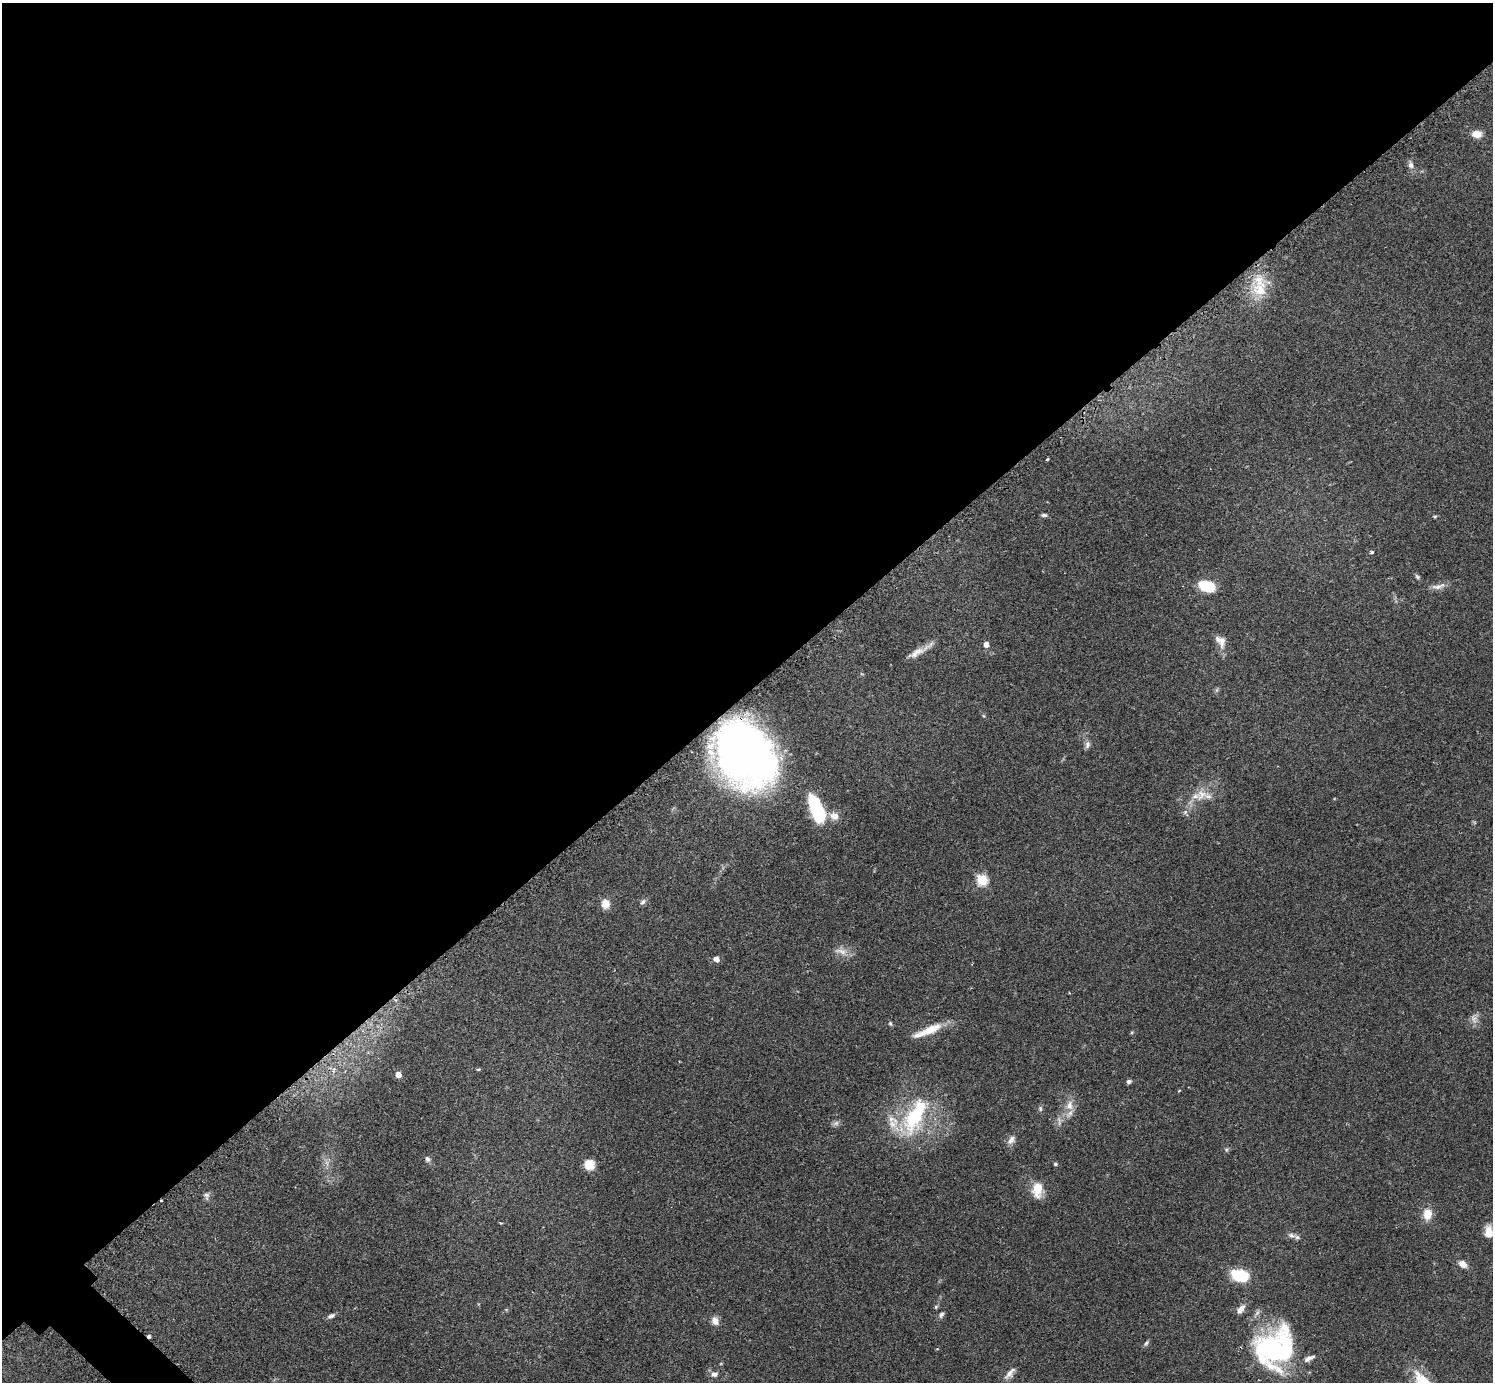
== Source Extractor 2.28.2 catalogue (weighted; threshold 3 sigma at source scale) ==
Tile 2 of 4 x 4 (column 2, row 1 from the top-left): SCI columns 1519-3009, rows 4327-5706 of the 6041 x 6040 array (HDU 1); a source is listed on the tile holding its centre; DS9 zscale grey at full resolution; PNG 1495 x 1384 px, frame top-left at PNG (2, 3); no overlay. Shown black and unused: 51% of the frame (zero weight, under 2 of 3 exposures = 2% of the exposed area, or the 3 px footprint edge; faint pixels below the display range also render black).
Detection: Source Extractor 2.28.2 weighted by HDU 2 'WHT'; one run over the whole footprint, this tile lists its part. Background 0.0786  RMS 0.0055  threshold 0.0247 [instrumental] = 3 sigma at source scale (4.5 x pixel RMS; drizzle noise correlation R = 1.50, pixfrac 1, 0.05/0.05 arcsec/px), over >= 5 px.
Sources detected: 69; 1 too faint to see at this stretch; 2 inside a brighter object's white glare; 2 cosmic-ray / hot-pixel residue — not listed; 5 inside a brighter listed object's ellipse — not listed separately; the other 59 listed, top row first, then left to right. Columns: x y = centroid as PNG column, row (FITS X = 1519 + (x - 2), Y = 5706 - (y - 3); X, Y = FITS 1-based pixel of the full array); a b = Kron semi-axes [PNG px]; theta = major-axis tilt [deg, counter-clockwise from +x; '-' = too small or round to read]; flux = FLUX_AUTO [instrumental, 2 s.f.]
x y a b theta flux
1477 134 10 7 -5 5.9
1411 165 11 7 -79 2.4
1260 290 26 23 20 17
1047 460 3 3 - 1.6
1044 515 8 4 -2 1.3
1435 516 5 4 - 0.72
1372 552 4 3 - 1.3
1417 577 7 5 -50 1
1206 586 12 7 -20 25
1438 586 21 7 11 3.6
1222 641 20 9 90 4.4
986 644 5 5 - 3.5
917 652 26 8 29 5.5
1217 690 7 4 89 0.86
984 716 6 3 -70 0.59
1087 745 10 6 79 1.9
746 754 53 40 -56 320
1201 795 19 14 50 9
815 806 29 15 -65 27
1185 812 7 5 47 1.3
834 816 12 10 -22 4.5
982 880 6 5 - 43
643 902 9 6 52 1.4
605 904 11 9 -77 5
841 951 20 7 -10 4.4
716 959 6 5 - 3.6
1474 1019 11 8 -79 3
890 1024 6 4 -69 0.82
928 1031 39 8 23 12
478 1069 5 3 - 0.54
398 1074 5 5 - 5.2
1129 1081 6 5 - 1.5
1179 1090 4 3 - 0.68
1069 1105 15 10 81 5.5
1040 1109 7 5 -89 1.1
914 1117 43 24 66 46
1059 1121 14 5 -82 2.1
836 1123 9 6 19 1.6
1011 1140 13 7 53 3
1226 1150 6 5 - 0.87
427 1159 8 6 -63 1.5
589 1164 11 10 - 8
1055 1164 4 4 - 0.94
1037 1190 21 12 -89 8.6
206 1195 9 7 -11 1.7
1427 1214 13 10 84 7.2
1489 1232 14 9 -90 6.5
1291 1235 10 7 -18 2.4
1462 1264 11 7 -37 3.7
1240 1276 16 10 -18 24
936 1307 6 5 - 0.75
1241 1309 12 6 49 3.7
941 1315 9 6 59 1.5
331 1316 11 5 21 1.6
715 1321 10 8 -65 3.7
1146 1343 9 5 56 1.2
1274 1348 44 39 45 88
1010 1373 19 7 49 3.5
714 1374 9 7 6 2.3
Overlapping masked pixels (flux is a lower limit): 1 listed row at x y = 746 754
Isophote crosses this tile's border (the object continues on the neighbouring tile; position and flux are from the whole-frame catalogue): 1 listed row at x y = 1489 1232